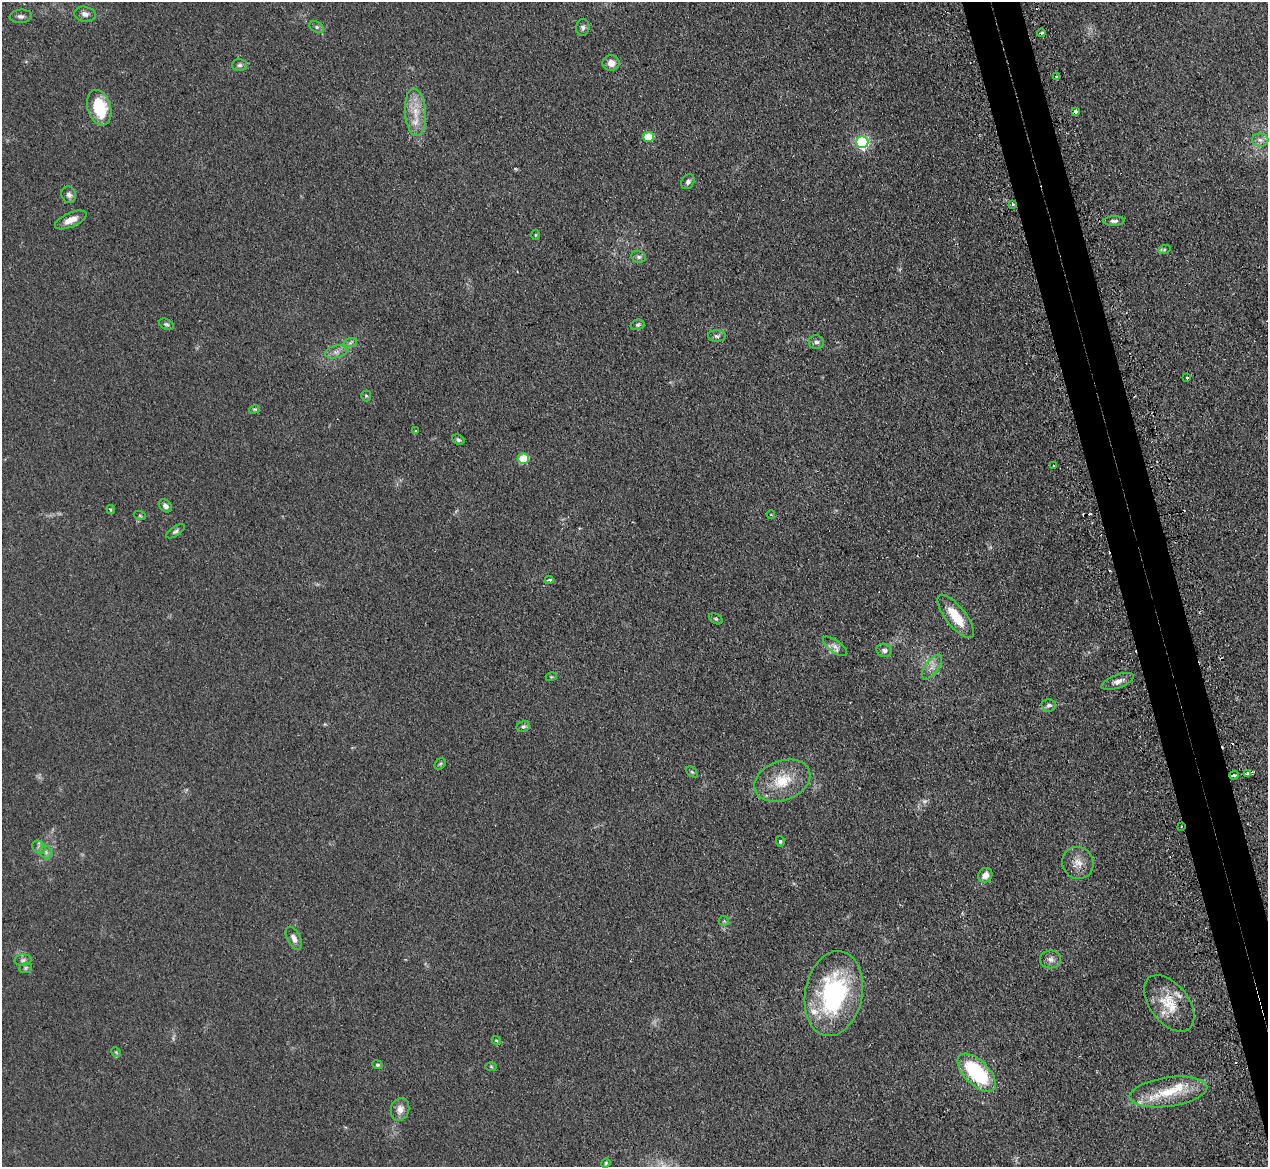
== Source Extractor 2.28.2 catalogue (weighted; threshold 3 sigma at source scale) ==
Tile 6 of 4 x 4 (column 2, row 2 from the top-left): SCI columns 1301-2566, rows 2493-3657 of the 5133 x 5106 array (HDU 1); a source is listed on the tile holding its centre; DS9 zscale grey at full resolution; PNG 1270 x 1169 px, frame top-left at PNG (2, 2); each listed source drawn as its Kron ellipse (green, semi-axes under 4 px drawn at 4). Shown black and unused: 4% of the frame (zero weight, under 2 of 3 exposures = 4% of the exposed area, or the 3 px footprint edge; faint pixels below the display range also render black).
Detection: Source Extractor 2.28.2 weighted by HDU 2 'WHT'; one run over the whole footprint, this tile lists its part. Background 0.107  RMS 0.0075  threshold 0.0336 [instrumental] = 3 sigma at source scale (4.5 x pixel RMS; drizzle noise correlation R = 1.50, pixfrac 1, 0.05/0.05 arcsec/px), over >= 5 px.
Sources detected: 89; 1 too faint to see at this stretch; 8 cosmic-ray / hot-pixel residue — neither listed nor drawn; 4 inside a brighter listed object's ellipse — not listed separately; the other 76 listed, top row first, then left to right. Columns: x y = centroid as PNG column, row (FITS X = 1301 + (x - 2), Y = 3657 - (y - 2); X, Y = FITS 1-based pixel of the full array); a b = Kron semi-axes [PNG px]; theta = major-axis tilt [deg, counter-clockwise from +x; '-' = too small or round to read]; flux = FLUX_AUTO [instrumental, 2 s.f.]
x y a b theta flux
85 14 11 7 -10 3.4
21 16 11 7 5 2.6
317 27 7 5 -28 1.7
583 27 8 6 82 2.2
1042 33 4 4 - 1.6
611 63 8 8 - 5.3
239 65 7 5 1 1.9
1056 77 3 3 - 1.3
99 108 18 11 -73 32
415 112 24 10 -86 14
1076 112 3 3 - 7.4
648 137 5 5 - 27
1260 140 8 6 -4 3
862 142 6 6 - 130
688 182 8 6 58 2.2
69 195 8 7 - 2.8
1012 204 4 3 - 1.7
71 220 17 7 23 6.5
1114 221 10 4 2 2.1
535 235 5 3 - 0.77
1164 250 6 4 19 1.1
639 257 7 5 -13 1.8
166 324 8 5 -27 1.5
637 325 7 5 15 1.4
717 336 9 5 -2 1.9
816 342 7 7 - 2.4
350 343 7 4 19 1.5
336 352 11 6 14 3.4
1187 378 3 3 - 1.1
366 396 5 5 - 0.96
254 409 5 4 - 0.91
416 431 4 4 - 0.65
458 440 6 5 - 1.6
523 458 5 5 - 30
1053 466 3 3 - 2.2
165 506 7 5 -46 2.5
111 509 4 4 - 1.1
771 515 4 2 - 0.67
140 516 6 4 -19 0.87
176 531 10 5 33 1.8
549 580 4 3 - 2
956 616 26 10 -52 20
716 619 7 5 -30 1.1
835 646 14 6 -36 3.6
884 650 7 6 - 2.5
932 667 14 6 54 4.9
551 677 5 3 - 0.69
1118 681 17 6 20 4.6
1049 705 7 6 - 2.3
523 727 7 5 10 1.6
440 764 6 4 43 1.2
692 772 7 4 -44 1.1
1247 773 4 4 - 2
1234 775 5 3 - 5.9
782 781 29 19 21 24
1181 826 2 2 - 0.55
780 841 5 4 - 1
39 847 7 6 - 2.2
46 852 7 6 - 2.2
1078 863 16 15 - 8.9
985 875 8 6 53 5.5
724 921 5 5 - 0.96
294 938 12 6 -63 4
1050 959 10 9 - 3.4
23 960 8 6 1 1.8
26 968 6 5 - 1.2
834 994 43 28 79 99
1169 1003 32 19 -52 21
496 1040 4 3 - 0.72
116 1052 5 4 - 0.76
377 1065 5 4 - 1.1
491 1067 5 3 - 0.66
977 1073 24 12 -45 57
1168 1092 39 14 8 27
400 1109 11 9 75 5.2
606 1163 5 4 - 0.94
Overlapping masked pixels (flux is a lower limit): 3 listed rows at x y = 1012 204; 1234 775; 1181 826